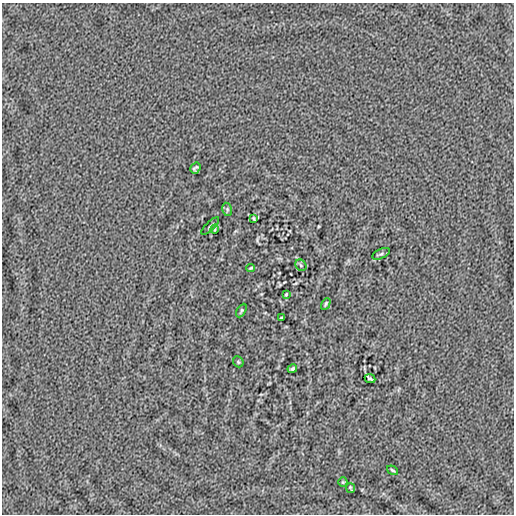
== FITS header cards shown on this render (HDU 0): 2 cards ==
NAXIS1  =                  512
NAXIS2  =                  512

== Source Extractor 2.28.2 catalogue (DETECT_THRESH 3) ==
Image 512 x 512 px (HDU 0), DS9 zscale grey, 1 PNG px = 1 image px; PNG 516 x 516 px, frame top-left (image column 1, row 512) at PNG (2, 3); each listed source drawn as its Kron ellipse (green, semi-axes under 4 px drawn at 4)
Background -7.40e-05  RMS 0.0035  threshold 0.0106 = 3 sigma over >= 5 px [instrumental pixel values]
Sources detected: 18; all 18 listed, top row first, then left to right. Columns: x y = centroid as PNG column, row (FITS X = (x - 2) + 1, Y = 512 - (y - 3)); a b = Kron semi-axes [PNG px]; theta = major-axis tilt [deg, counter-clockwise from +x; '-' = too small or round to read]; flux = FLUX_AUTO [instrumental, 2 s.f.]
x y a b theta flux
195 168 6 4 55 0.49
227 209 7 4 -80 0.32
254 218 4 3 - 0.28
210 226 12 4 45 0.41
215 229 5 3 - 0.19
381 254 9 4 24 0.41
301 265 6 5 - 0.37
251 268 4 2 - 0.26
286 294 3 2 - 0.24
326 304 6 3 61 0.31
241 311 7 3 60 0.36
281 318 4 3 - 0.31
238 362 6 5 - 0.31
292 369 5 3 - 0.4
370 379 5 2 - 0.4
393 470 6 3 -35 0.31
343 482 5 4 - 0.25
351 488 5 2 - 0.26